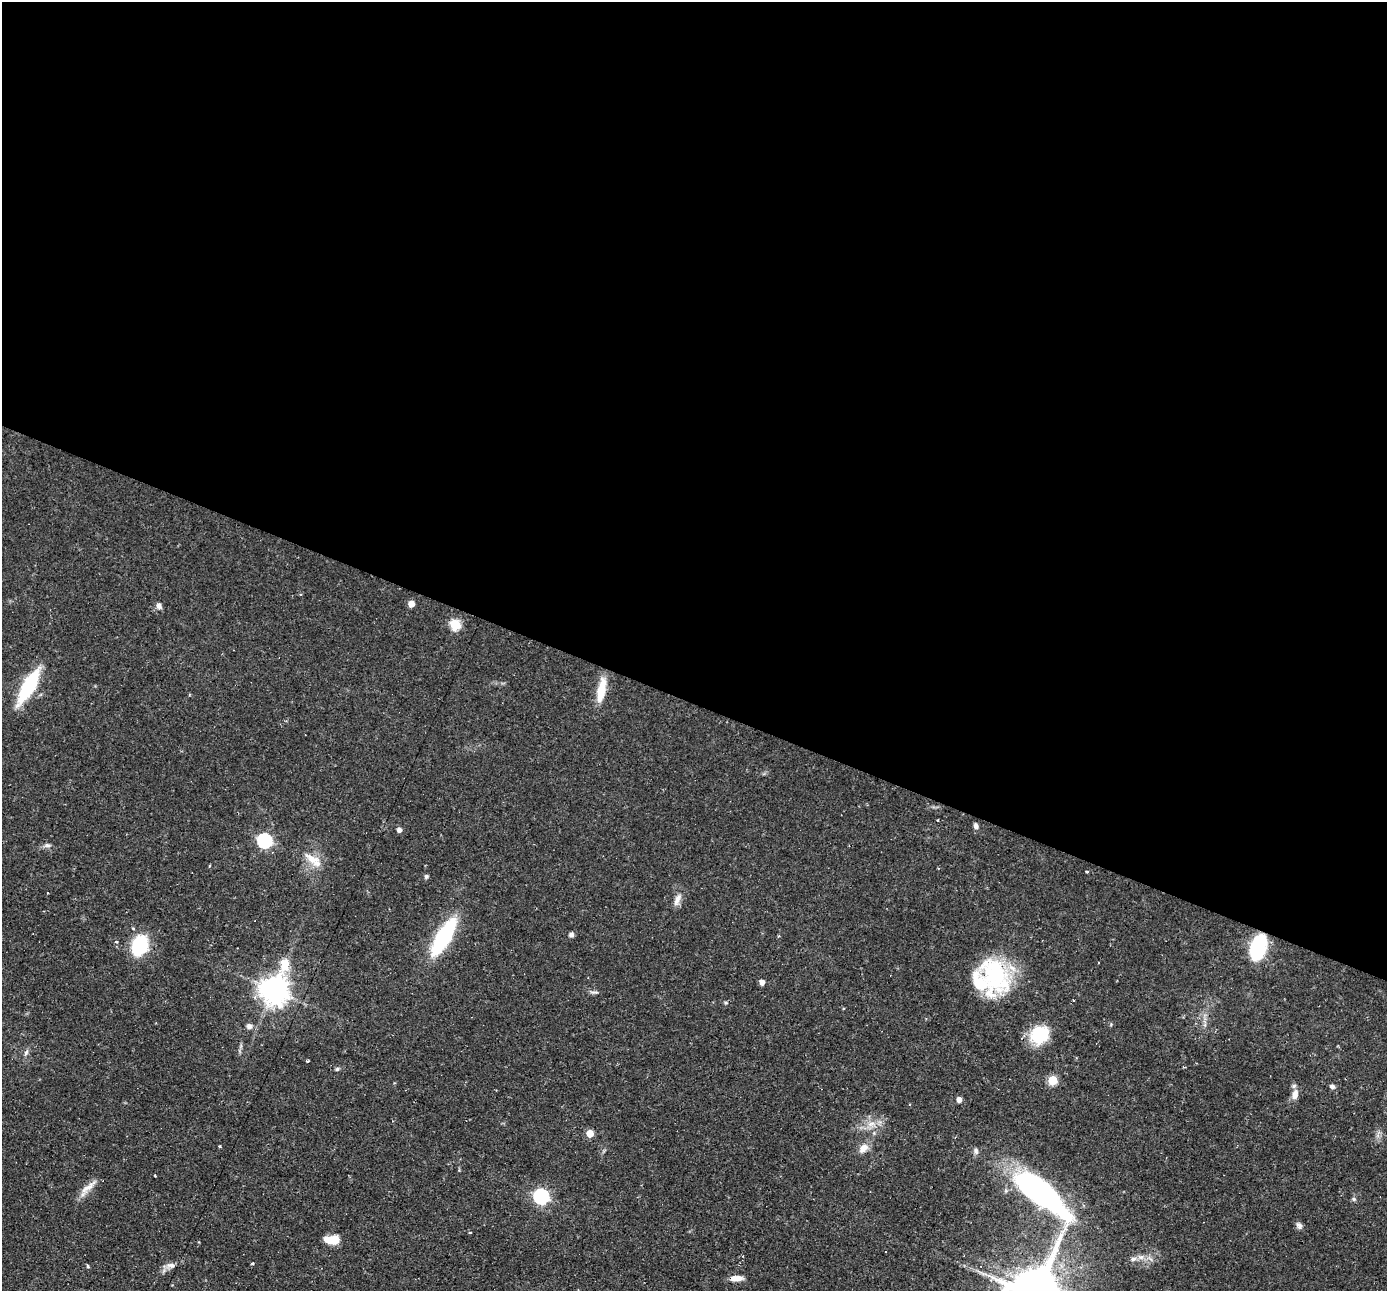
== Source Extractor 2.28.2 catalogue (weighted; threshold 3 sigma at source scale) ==
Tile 3 of 4 x 4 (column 3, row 1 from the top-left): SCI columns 2772-4156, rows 4134-5422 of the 5542 x 5557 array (HDU 1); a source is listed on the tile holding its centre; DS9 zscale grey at full resolution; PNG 1389 x 1293 px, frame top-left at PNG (2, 2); no overlay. Shown black and unused: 54% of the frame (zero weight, under 2 of 3 exposures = <1% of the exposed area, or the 3 px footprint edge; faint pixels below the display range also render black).
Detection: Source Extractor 2.28.2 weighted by HDU 2 'WHT'; one run over the whole footprint, this tile lists its part. Background 0.0583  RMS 0.0047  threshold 0.021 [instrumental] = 3 sigma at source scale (4.5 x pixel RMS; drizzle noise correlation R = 1.50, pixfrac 1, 0.05/0.05 arcsec/px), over >= 5 px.
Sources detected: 54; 1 inside a brighter object's white glare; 4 cosmic-ray / hot-pixel residue — not listed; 1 inside a brighter listed object's ellipse — not listed separately; the other 48 listed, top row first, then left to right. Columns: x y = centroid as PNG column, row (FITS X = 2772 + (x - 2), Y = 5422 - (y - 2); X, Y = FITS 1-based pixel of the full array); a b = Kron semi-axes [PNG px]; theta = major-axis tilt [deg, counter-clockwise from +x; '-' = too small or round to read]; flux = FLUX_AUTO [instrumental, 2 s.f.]
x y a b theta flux
411 604 5 5 - 4.8
159 605 7 5 -71 2
455 625 6 5 - 31
28 686 33 10 60 38
601 690 31 9 79 11
976 826 6 5 - 1.6
399 830 5 5 - 1.8
265 841 7 6 - 77
48 845 7 4 0 1.1
313 860 29 11 -38 7.4
1087 871 4 3 - 0.5
426 876 5 5 - 0.95
47 893 3 2 - 0.67
677 900 18 7 70 3.1
571 934 6 6 - 1.2
443 937 38 12 59 50
139 945 13 9 70 45
1258 947 24 13 74 35
995 976 48 31 -68 45
762 982 5 4 - 2.9
274 990 11 9 69 640
594 992 14 3 2 1.1
725 1002 5 3 - 0.53
249 1026 8 7 - 1.9
1040 1035 20 16 31 21
26 1052 8 5 64 1.2
308 1061 4 3 - 0.45
337 1069 6 5 - 0.78
1053 1080 5 5 - 19
1332 1086 6 5 - 1.4
1295 1095 14 8 76 3.6
959 1099 5 4 - 3
871 1124 10 6 26 3
590 1133 5 5 - 8.7
220 1146 3 3 - 0.45
863 1148 13 8 40 4.3
976 1151 9 7 -82 1.5
88 1187 27 7 36 4.6
1039 1191 67 24 -38 110
541 1196 7 6 - 99
1354 1199 6 5 - 0.81
1299 1225 9 7 -56 1.7
332 1240 16 8 -2 8.3
1133 1259 9 6 10 1.7
253 1263 4 3 - 0.52
171 1265 14 7 -6 2.3
737 1278 15 6 2 4
1035 1284 9 8 - 640
Overlapping masked pixels (flux is a lower limit): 1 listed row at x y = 1258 947